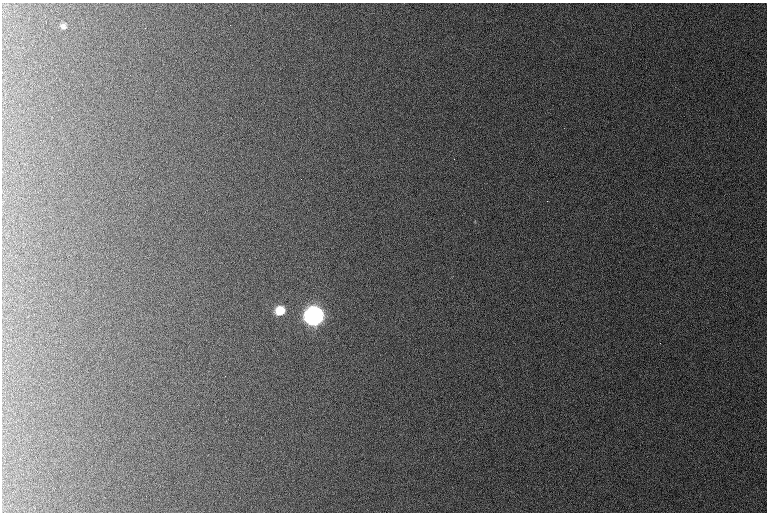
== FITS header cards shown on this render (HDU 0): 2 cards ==
NAXIS1  =                  765 /
NAXIS2  =                  510 /

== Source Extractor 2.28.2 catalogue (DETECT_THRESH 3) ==
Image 765 x 510 px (HDU 0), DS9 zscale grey, 1 PNG px = 1 image px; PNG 769 x 514 px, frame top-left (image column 1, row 510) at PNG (2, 3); no overlay
Background 1060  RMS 11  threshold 32.8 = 3 sigma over >= 5 px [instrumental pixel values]
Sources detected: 4; all 4 listed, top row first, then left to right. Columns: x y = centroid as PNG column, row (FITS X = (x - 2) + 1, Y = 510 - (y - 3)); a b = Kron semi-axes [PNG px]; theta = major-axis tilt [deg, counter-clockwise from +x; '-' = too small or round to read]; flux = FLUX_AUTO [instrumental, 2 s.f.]
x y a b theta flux
63 26 7 7 - 2200
280 310 7 7 - 22000
314 316 9 8 - 500000
660 343 2 2 - 380